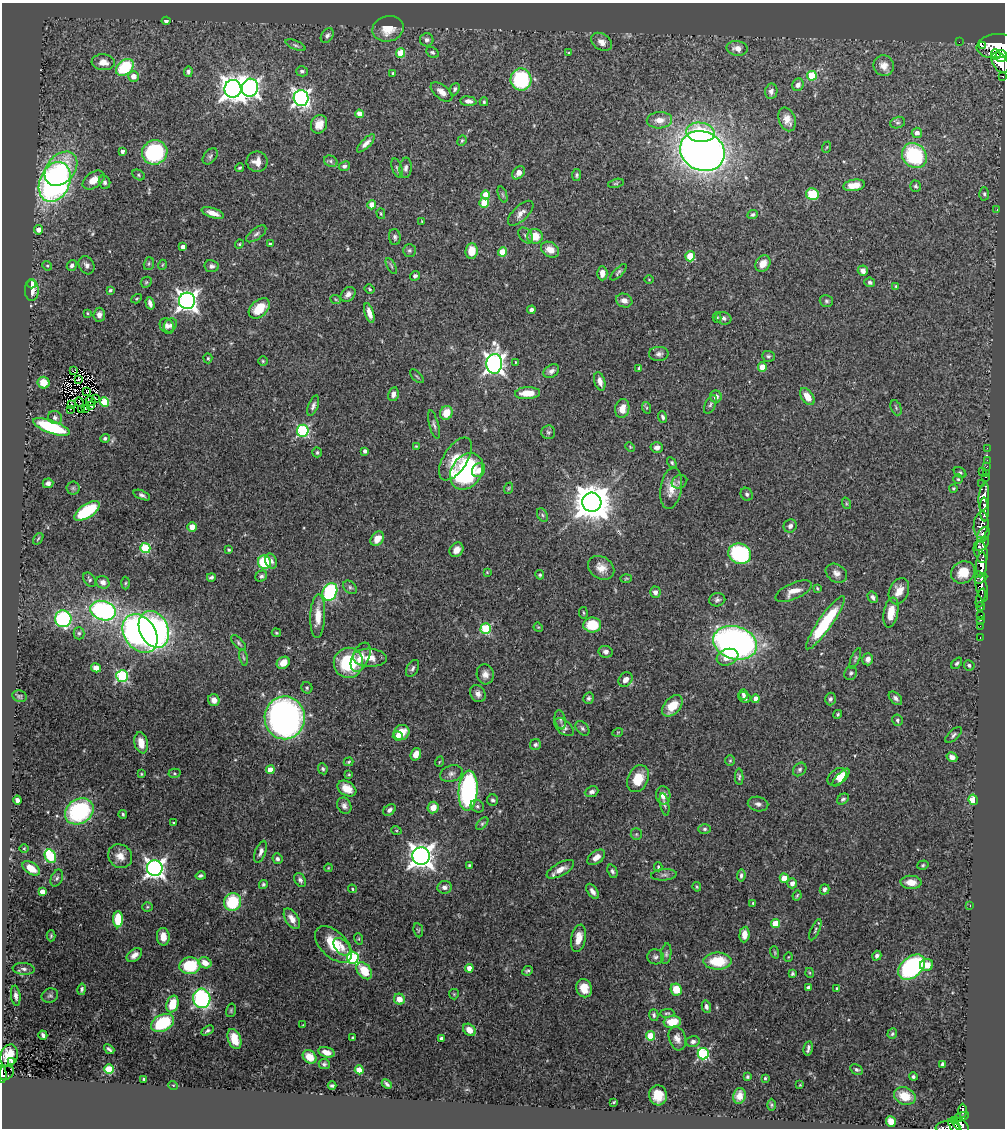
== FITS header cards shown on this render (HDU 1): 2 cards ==
NAXIS1  =                 1003
NAXIS2  =                 1126

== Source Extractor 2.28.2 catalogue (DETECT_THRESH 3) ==
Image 1003 x 1126 px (HDU 1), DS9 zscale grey, 1 PNG px = 1 image px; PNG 1007 x 1130 px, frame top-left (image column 1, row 1126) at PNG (2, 3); each listed source drawn as its Kron ellipse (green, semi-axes under 4 px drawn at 4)
Background 0.72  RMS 0.023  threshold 0.0675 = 3 sigma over >= 5 px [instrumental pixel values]
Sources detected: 462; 1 with non-positive FLUX_AUTO (blend fragments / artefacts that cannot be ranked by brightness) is neither listed nor drawn; the other 461 listed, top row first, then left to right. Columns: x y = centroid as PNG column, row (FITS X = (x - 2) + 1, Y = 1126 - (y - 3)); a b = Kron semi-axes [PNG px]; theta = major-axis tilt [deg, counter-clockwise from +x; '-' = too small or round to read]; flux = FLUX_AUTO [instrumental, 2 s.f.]
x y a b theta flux
166 21 4 3 - 3.1
388 29 16 12 14 29
327 35 8 5 54 4.5
427 40 7 6 - 4.5
601 42 11 8 -34 10
959 42 2 2 - 8.2
295 45 10 4 -24 3.4
982 46 3 2 - 290
996 46 19 12 7 4500
737 48 10 7 -8 10
432 52 7 5 -31 3.1
400 53 5 4 - 40
569 53 3 3 - 2.2
996 54 5 4 - 740
1001 56 6 5 - 1400
103 62 11 8 -5 16
1000 62 11 7 -56 2400
884 66 10 10 - 12
125 67 10 7 41 93
302 71 6 5 - 3.8
188 72 5 4 - 4.1
393 73 3 3 - 2.3
812 76 5 4 - 60
1003 76 3 3 - 70
134 77 5 5 - 14
521 80 11 10 - 120
798 85 6 5 - 6.4
250 88 9 8 - 660
233 89 9 8 - 1500
455 89 6 5 - 3.4
771 91 8 6 81 6.3
441 92 13 7 -39 11
301 98 8 7 - 540
468 101 8 5 -6 7.7
484 102 4 3 - 2.1
359 114 4 4 - 11
787 119 12 8 -69 16
659 120 12 8 3 15
898 123 7 5 15 3.2
319 124 9 8 - 15
700 132 14 9 -6 54
917 133 5 5 - 8
462 141 5 4 - 2.2
366 143 12 4 45 7.5
827 147 6 3 70 1.6
122 151 3 3 - 5
702 151 23 19 -26 1600
155 152 13 12 - 160
210 156 9 6 51 3.8
914 156 13 11 -47 130
331 161 7 5 -24 3.5
257 162 10 10 - 13
344 166 5 4 - 3.6
239 168 5 3 - 2
397 168 10 5 -71 3.5
406 168 10 6 83 5.5
61 169 19 13 49 56
519 173 7 5 49 11
138 175 7 5 -29 2.9
577 175 6 4 82 2.7
94 180 12 7 34 17
55 182 21 15 66 530
105 182 7 5 -74 4.2
616 183 8 4 13 2.4
854 185 11 5 9 21
915 186 6 5 - 2.2
812 194 6 6 - 52
984 194 6 5 - 3
485 195 4 4 - 23
503 195 8 3 -71 2.4
484 203 5 4 - 45
372 205 4 4 - 28
997 209 3 2 - 6.3
213 213 12 4 -19 13
521 213 16 7 44 10
381 214 5 4 - 2.3
753 215 5 4 - 3.1
422 221 4 2 - 1
39 230 4 4 - 9.9
256 234 12 5 37 5.1
526 236 9 6 -51 4.8
535 236 7 7 - 28
395 237 8 6 -85 4.1
239 244 4 4 - 1.8
270 244 4 3 - 1.9
183 247 4 4 - 9
409 250 6 6 - 2.9
550 250 10 7 -30 16
472 251 8 6 83 26
502 252 4 4 - 32
690 256 5 5 - 49
149 264 6 5 - 2.4
763 264 9 7 53 16
72 265 5 4 - 4.6
87 265 9 7 -61 6.4
162 265 5 3 - 1.3
47 266 5 4 - 2.1
211 266 7 6 - 5
391 266 9 3 -61 2.2
863 271 5 5 - 6.7
618 272 11 4 45 3.5
602 273 7 5 -88 11
415 276 5 4 - 3.7
649 279 5 3 - 1.3
146 282 6 5 - 2.4
870 282 5 5 - 4
32 284 4 4 - 20
896 286 4 4 - 1.9
370 289 5 3 - 1.8
32 290 11 7 -89 13
110 290 3 3 - 2.9
348 294 8 6 46 7.1
136 299 5 3 - 1.5
336 300 5 3 - 1.3
624 300 8 6 -19 8.4
187 301 8 8 - 870
826 301 7 6 - 3.2
150 303 6 4 -73 6.6
259 308 12 8 42 37
531 310 4 4 - 6.7
87 313 3 2 - 1.5
369 313 10 4 -73 11
99 315 7 5 86 7.4
717 318 5 4 - 1.9
724 318 8 6 -18 5.3
170 325 7 6 - 4.8
167 326 8 6 -57 6.4
659 354 10 7 1 5.6
768 356 6 5 - 3
208 358 5 4 - 2.3
263 361 5 5 - 2
516 362 4 3 - 1.4
494 364 10 8 86 810
762 367 4 4 - 24
639 368 3 2 - 2.4
74 370 4 2 - 0.4
551 371 8 6 32 6.1
417 376 9 2 -45 1.7
79 380 3 3 - 2.2
600 381 9 5 -74 9.2
44 383 6 5 - 20
87 392 3 2 - 1.8
527 393 12 6 3 29
393 394 7 5 79 6.8
807 396 10 6 -55 17
716 397 6 6 - 9
96 399 3 2 - 1.6
91 401 5 2 - 0.6
79 402 5 2 - 1.4
105 402 5 4 - 58
710 404 10 5 65 3.9
71 405 3 2 - 1.7
91 405 3 2 - 1.4
313 406 11 5 68 4.9
86 408 2 2 - 0.98
647 408 6 4 -71 2.2
896 408 8 5 -66 2.6
71 409 2 2 - 0.59
81 409 2 2 - 1.1
622 409 9 7 79 15
446 413 7 6 - 27
663 417 6 4 -70 3.6
55 418 7 6 - 5.1
434 425 15 4 -75 4.7
51 427 19 6 -20 120
303 431 6 6 - 190
548 432 7 7 - 3.7
105 438 4 4 - 3.5
416 446 4 3 - 1.2
630 447 5 4 - 1.7
657 448 6 5 - 6.1
987 448 2 2 - 13
365 451 4 4 - 3.7
317 452 5 5 - 2.5
455 459 24 12 58 29
987 460 2 2 - 9.5
672 463 5 4 - 2.4
986 467 3 2 - 19
479 470 7 6 - 8.3
467 471 19 15 57 200
982 471 3 2 - 62
960 473 7 5 -36 2.9
986 473 3 2 - 130
986 477 3 2 - 23
958 479 5 5 - 2.4
679 482 8 6 28 4.3
48 483 5 4 - 5.8
981 484 2 2 - 7.7
73 488 6 6 - 3.5
509 488 6 3 71 1.8
671 488 21 10 80 21
953 488 4 4 - 2.1
747 494 7 6 - 3.9
142 495 9 4 -23 4.3
984 497 14 5 85 1400
592 502 9 9 - 4200
846 503 6 4 -72 1.7
984 510 12 4 -88 1100
87 511 14 6 33 99
542 515 7 5 -62 2.9
981 525 13 7 84 820
790 526 7 6 - 5.9
192 527 5 5 - 12
983 534 8 5 57 640
38 539 6 3 54 1.6
377 539 8 6 50 18
982 544 8 5 48 540
145 548 5 5 - 100
229 550 3 3 - 2.2
456 550 8 6 52 12
981 552 11 6 -72 890
740 554 12 10 -24 150
271 561 8 5 -66 5.8
264 562 7 6 - 74
982 565 12 5 86 2000
601 568 14 11 -34 16
487 572 3 2 - 1.1
963 572 12 10 30 31
836 573 11 8 -33 8.3
540 575 5 4 - 2.3
261 576 6 5 - 3.6
211 577 4 3 - 3.3
626 578 6 4 2 1.8
981 578 7 4 29 460
89 580 8 5 -53 2.8
103 582 7 6 - 5.7
125 583 6 4 88 2.3
981 586 15 5 -77 970
350 587 8 6 -43 3.4
817 588 3 3 - 1.5
794 591 19 8 24 16
899 591 13 9 66 19
330 592 9 7 65 170
655 592 6 5 - 7.3
873 597 6 4 -58 4.2
981 598 10 3 74 210
717 600 8 6 12 4.5
981 606 4 3 - 170
103 611 13 9 -17 280
891 612 15 7 79 25
583 613 6 3 -81 1.6
318 616 22 7 88 24
981 616 3 3 - 41
63 619 8 8 - 180
981 620 3 2 - 20
825 623 32 7 55 110
592 625 9 7 -1 46
980 626 2 2 - 8.2
538 627 5 4 - 1.4
486 628 5 5 - 110
154 629 19 14 -65 400
79 633 6 5 - 2.8
276 633 5 3 - 1.6
140 634 21 15 -54 490
980 638 3 2 - 13
239 643 10 4 -47 3.5
735 643 22 16 -16 570
606 652 7 6 - 5.5
361 657 16 8 66 18
727 657 11 8 20 20
243 658 8 4 -80 2.6
370 658 17 9 -3 19
855 658 11 3 67 2.5
868 659 6 5 - 7.4
283 663 7 5 33 17
348 663 15 14 - 95
957 663 6 4 50 3.4
969 665 5 5 - 3.9
96 668 5 4 - 10
412 668 9 5 61 4.5
851 673 7 6 - 3.5
485 674 10 8 -77 9.6
122 676 6 5 - 190
625 679 8 6 48 9.8
307 688 6 5 - 2.6
478 694 9 7 -56 7.9
743 694 5 4 - 3.1
20 696 7 5 -20 2.6
589 698 6 5 - 3.4
744 698 6 5 - 4.6
895 698 8 5 -45 5.1
756 699 4 4 - 15
830 699 6 5 - 4
214 700 6 5 - 9.8
672 706 12 8 49 31
838 714 5 4 - 2.1
285 718 21 20 - 580
560 720 10 5 -79 4
897 720 6 5 - 3.6
564 727 11 6 -41 6
582 728 8 5 -51 3.8
618 732 5 3 - 1.2
402 733 8 7 - 24
954 735 10 5 43 4
398 736 5 5 - 13
141 743 11 6 -78 18
535 745 5 5 - 3.7
416 754 6 5 - 14
952 757 5 4 - 7.4
730 761 5 4 - 2.2
348 762 5 3 - 2.3
439 762 5 3 - 1.3
323 769 6 4 -64 2.8
800 769 7 6 - 3.5
270 770 4 4 - 24
174 773 6 4 -2 2.2
141 774 4 4 - 1.6
349 774 4 3 - 1.6
451 774 11 8 19 6.7
739 777 8 4 -88 3
837 777 10 7 38 18
841 778 11 4 47 12
638 779 14 10 64 27
347 789 10 7 -32 17
468 791 20 9 86 260
592 792 7 5 22 4.8
663 795 9 7 -87 10
843 799 6 5 - 3.3
17 800 4 4 - 4.9
493 800 5 5 - 3.2
973 800 5 4 - 28
664 804 11 4 -79 3.7
758 804 10 7 -11 6.1
344 806 8 6 -62 5.6
477 806 7 6 - 3.6
433 807 6 5 - 15
389 810 7 5 40 5.4
79 811 15 12 33 180
123 814 4 3 - 2.5
173 822 2 2 - 1.2
482 824 8 4 47 2.4
704 829 6 5 - 3.2
396 830 5 3 - 1.6
636 834 6 5 - 2.5
24 849 5 3 - 1.3
261 852 11 5 69 7
50 856 7 5 -61 130
120 856 12 11 - 16
421 856 9 8 - 1400
596 857 10 6 36 12
277 859 5 5 - 4.3
469 865 4 3 - 1.7
923 865 6 4 16 2.2
658 867 4 4 - 2.3
31 868 10 5 -33 21
155 868 8 8 - 770
328 868 4 3 - 1.3
560 869 15 6 28 13
612 871 7 4 -67 3.8
664 875 13 5 4 5.3
741 875 6 4 81 4
201 876 5 3 - 3
57 878 9 5 65 3.6
784 878 4 4 - 31
300 880 7 5 -59 4.6
911 882 10 6 -3 19
792 883 5 5 - 8.6
263 884 4 4 - 2.9
444 887 7 6 - 7.3
697 887 5 4 - 1.9
352 889 4 4 - 1.8
825 889 5 4 - 5.5
592 891 9 5 -55 6.1
42 892 4 4 - 11
797 896 5 3 - 2
232 902 9 8 - 75
753 903 4 3 - 1.6
970 905 3 2 - 4.8
147 907 5 4 - 2.1
118 919 8 5 89 52
292 919 11 6 -57 12
775 924 4 4 - 32
418 930 7 4 -81 2.1
815 930 11 4 66 3.4
744 934 8 5 85 14
51 936 5 4 - 2.1
163 937 9 6 -86 16
578 938 14 7 78 16
359 939 6 3 -72 1.6
334 944 22 13 -44 45
342 947 10 6 -46 7.7
775 952 6 4 -72 1.7
666 954 10 5 83 3.8
134 955 9 5 38 8
877 956 5 4 - 4.5
655 957 8 7 - 4.7
788 957 5 3 - 1.2
353 958 6 6 - 170
718 961 14 8 0 53
205 963 7 5 -26 15
927 965 6 6 - 20
190 966 10 8 6 78
912 967 15 10 41 250
469 968 4 4 - 16
24 969 11 6 -5 5.9
364 971 9 6 -51 35
528 971 6 4 25 3
810 973 5 3 - 1.5
792 974 3 3 - 2.9
808 987 3 3 - 3.8
584 988 9 7 -68 20
837 988 3 3 - 2
82 989 6 4 79 3.3
676 989 6 5 - 28
454 994 5 5 - 1.8
16 996 10 4 -82 6.7
50 996 8 7 - 3.8
202 998 10 8 -85 260
399 999 5 5 - 14
172 1004 8 6 73 38
706 1007 6 4 -76 4.8
231 1010 7 5 75 2.2
667 1013 7 4 1 2.5
654 1015 6 4 -74 3.4
672 1022 9 6 6 30
163 1023 12 8 26 100
303 1025 3 3 - 1.1
469 1030 7 5 -42 14
208 1031 6 4 31 3.1
892 1034 5 4 - 2.5
43 1035 5 4 - 4.5
650 1036 4 4 - 53
353 1037 3 2 - 1.5
441 1038 4 3 - 4
677 1038 12 8 -73 9.8
234 1039 10 6 -70 28
693 1041 7 5 15 5
808 1048 7 3 79 4
109 1049 6 3 -40 3.5
326 1052 8 5 -17 13
703 1054 5 5 - 160
9 1056 11 8 73 23
310 1057 7 6 - 24
11 1061 3 3 - 3.9
324 1064 5 5 - 3.3
942 1064 4 3 - 2.8
109 1069 5 4 - 77
359 1070 4 4 - 33
857 1070 7 5 -30 3.3
6 1073 8 6 44 75
2 1074 9 2 -88 120
747 1077 3 3 - 1.9
913 1077 4 4 - 3
765 1078 3 3 - 2
144 1079 3 3 - 2.6
387 1084 6 3 -43 3.5
173 1085 5 3 - 1.2
800 1085 4 3 - 1.4
332 1086 4 3 - 2.7
658 1095 10 9 - 22
739 1096 8 6 76 11
905 1096 11 8 -23 33
614 1102 3 3 - 2
771 1105 6 4 90 2.3
963 1111 7 4 -89 200
961 1117 8 3 17 220
954 1120 3 2 - 68
891 1122 5 5 - 22
960 1125 9 5 -36 600
948 1127 12 6 4 230
955 1127 9 3 -48 350
At the frame edge (FLAGS 8, measured only in part): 5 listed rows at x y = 996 46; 1003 76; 2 1074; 948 1127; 955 1127
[1 non-positive-flux detection neither listed nor drawn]